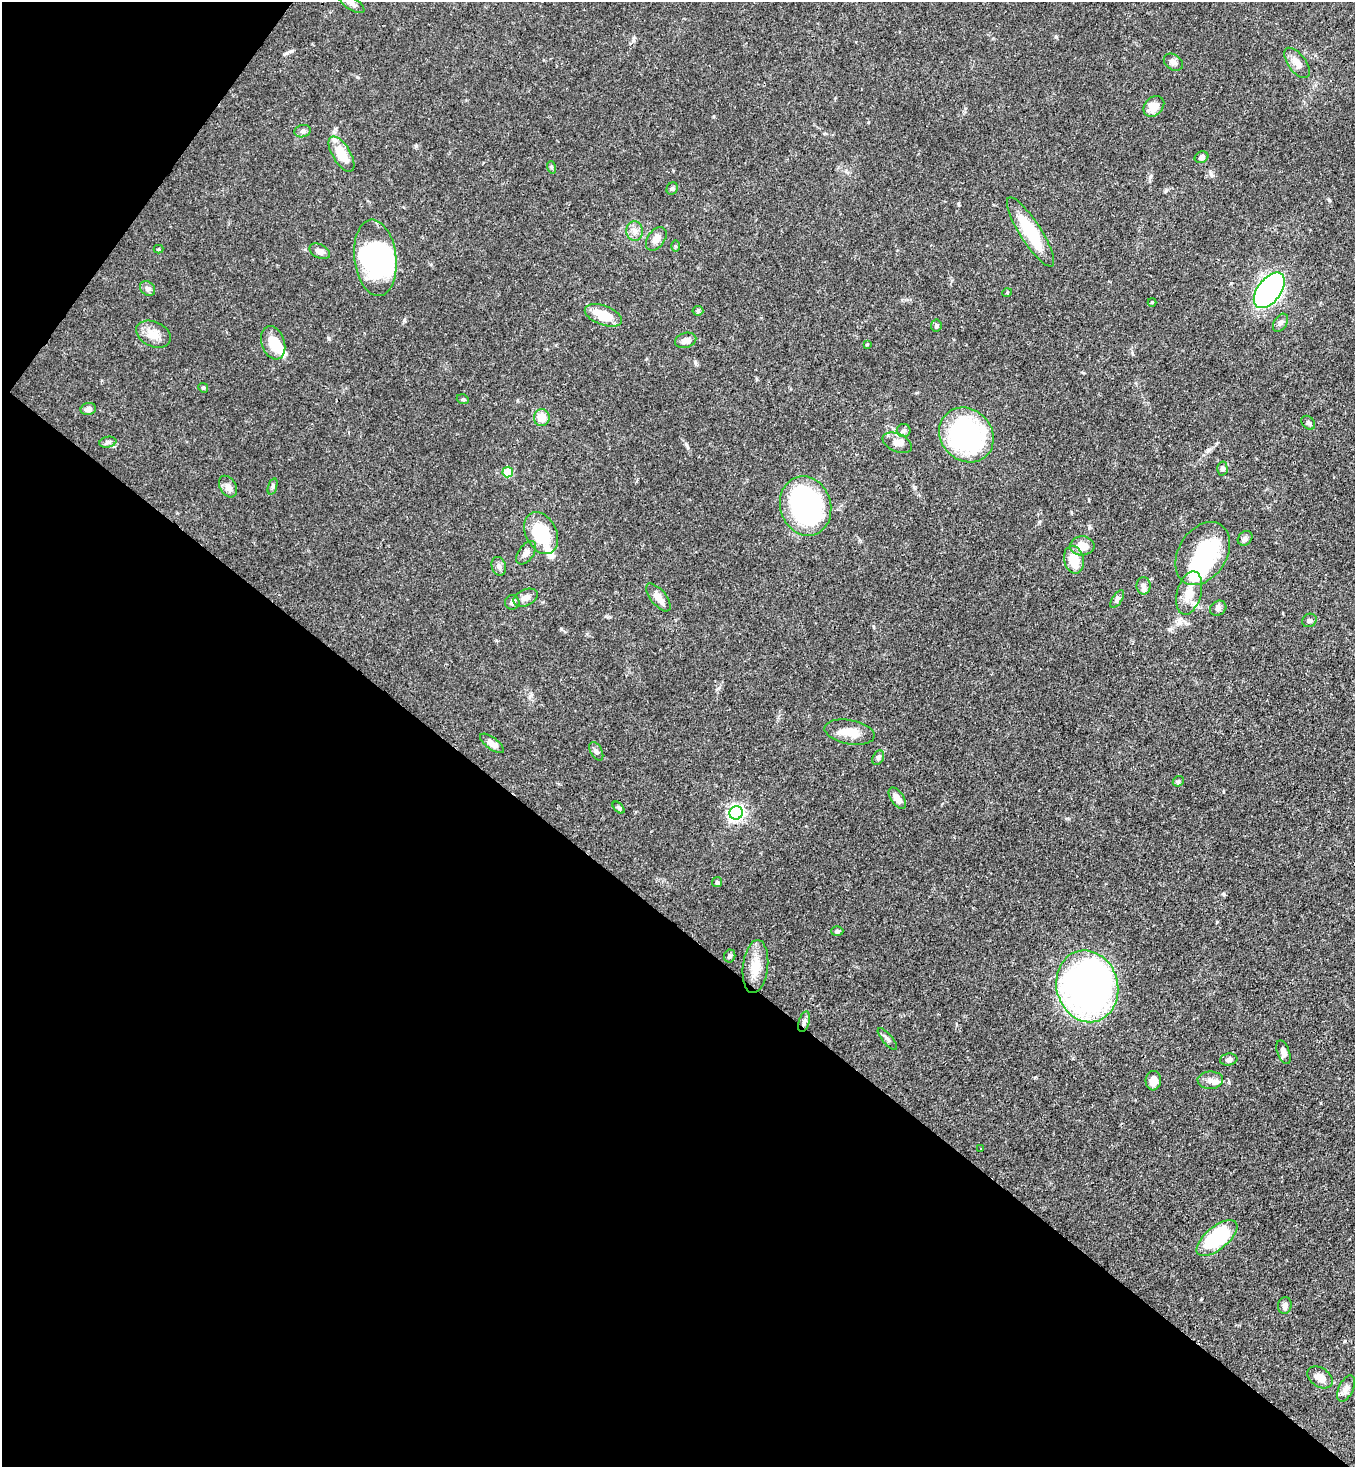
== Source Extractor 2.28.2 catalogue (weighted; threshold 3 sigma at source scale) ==
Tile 9 of 4 x 4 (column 1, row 3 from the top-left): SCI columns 227-1579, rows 1524-2988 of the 6001 x 5979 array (HDU 1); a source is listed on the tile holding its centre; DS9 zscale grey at full resolution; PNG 1357 x 1469 px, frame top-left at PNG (2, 2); each listed source drawn as its Kron ellipse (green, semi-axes under 4 px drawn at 4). Shown black and unused: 40% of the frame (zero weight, under 3 of 4 exposures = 7% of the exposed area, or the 3 px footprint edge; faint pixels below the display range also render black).
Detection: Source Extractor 2.28.2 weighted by HDU 2 'WHT'; one run over the whole footprint, this tile lists its part. Background 0.0827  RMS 0.0039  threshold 0.0174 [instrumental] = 3 sigma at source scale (4.5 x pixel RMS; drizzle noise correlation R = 1.50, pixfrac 1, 0.05/0.05 arcsec/px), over >= 5 px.
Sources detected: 87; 4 inside a brighter object's white glare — neither listed nor drawn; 2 inside a brighter listed object's ellipse — not listed separately; the other 81 listed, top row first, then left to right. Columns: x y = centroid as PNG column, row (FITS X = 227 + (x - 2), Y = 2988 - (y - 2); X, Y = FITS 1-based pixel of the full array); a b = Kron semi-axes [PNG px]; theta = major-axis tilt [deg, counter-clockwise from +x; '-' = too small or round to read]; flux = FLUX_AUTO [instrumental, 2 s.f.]
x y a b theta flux
352 4 14 6 -31 1.7
1173 62 10 7 -36 1.7
1297 63 18 9 -53 3.5
1154 106 12 9 45 4.9
303 131 8 6 16 0.98
341 154 20 9 -59 9.2
1201 157 7 5 24 1.5
551 167 6 4 -71 0.58
672 189 6 5 - 0.82
635 231 10 8 -87 2.2
1030 232 40 10 -57 18
656 239 13 8 54 2.3
675 246 6 4 -89 0.49
158 249 5 4 - 0.51
320 251 11 7 -28 2
375 258 38 21 -83 37
148 289 8 6 -44 1.3
1269 290 20 11 53 120
1007 293 5 3 - 0.35
1152 302 4 4 - 0.36
698 311 5 5 - 0.51
603 315 19 9 -20 9.5
1280 323 10 6 58 1.3
936 326 6 5 - 0.77
153 334 18 12 -25 5.2
686 340 11 7 17 2.5
273 343 17 11 -71 7.8
867 344 4 3 - 0.43
203 388 5 4 - 0.51
463 399 6 4 -20 0.61
88 409 8 6 14 1.5
542 418 8 8 - 5.4
1308 423 8 5 -46 0.93
904 431 7 6 - 0.96
966 435 29 25 -46 64
108 442 8 5 10 1.1
897 443 15 9 -24 2.8
1222 469 7 5 -88 0.77
508 472 5 5 - 14
273 486 8 3 71 0.69
228 487 12 8 -59 2.2
806 506 30 25 -72 71
541 533 22 15 -63 21
1245 538 8 6 45 1.3
1082 546 12 9 2 5.3
526 553 13 7 54 2.2
1203 553 34 24 58 35
1074 560 14 10 -77 7.3
499 566 9 7 -72 1.4
1144 586 9 7 -90 1.4
1189 593 22 12 75 6.8
658 597 17 7 -51 3
526 598 13 8 23 2.6
1117 599 10 5 57 1.1
512 602 7 7 - 1.6
1218 608 8 7 - 1.2
1309 620 7 6 - 1.1
850 732 25 12 -10 6.4
492 743 14 6 -37 2.2
596 751 10 5 -61 1.2
878 758 8 5 60 0.9
1178 781 6 5 - 0.58
897 798 12 6 -55 3.4
619 808 7 4 -46 0.64
736 813 7 6 - 110
717 882 5 5 - 0.67
837 931 6 5 - 0.71
730 956 6 5 - 0.86
755 967 27 12 84 7.4
1087 986 36 30 -75 160
804 1022 10 5 75 1.3
887 1039 13 5 -49 1.2
1283 1052 12 6 -70 2
1229 1060 9 6 9 1.2
1210 1080 13 8 1 2.7
1153 1081 9 7 84 3.3
981 1148 3 2 - 0.28
1217 1238 24 11 39 28
1285 1305 8 6 80 1.4
1320 1377 14 9 -33 3.1
1346 1388 14 7 66 2.3
Overlapping masked pixels (flux is a lower limit): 1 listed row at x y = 804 1022
Unlisted compact peaks at least as high as the median listed source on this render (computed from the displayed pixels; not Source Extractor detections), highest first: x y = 561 629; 686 444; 416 146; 1329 200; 1056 37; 404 320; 329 339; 1345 1341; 357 77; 1150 177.